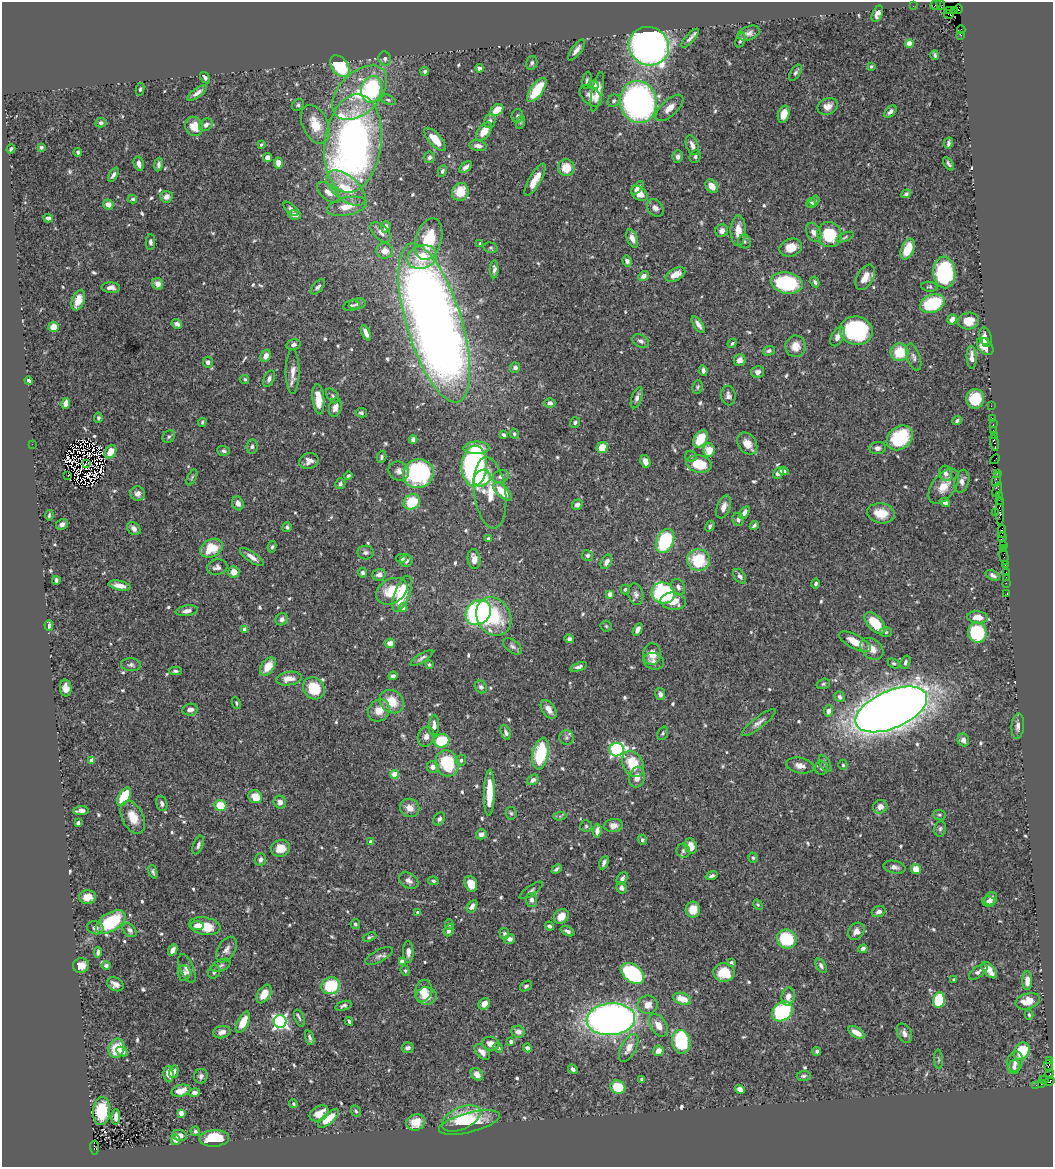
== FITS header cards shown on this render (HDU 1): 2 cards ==
NAXIS1  =                 1051
NAXIS2  =                 1165

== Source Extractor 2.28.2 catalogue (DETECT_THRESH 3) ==
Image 1051 x 1165 px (HDU 1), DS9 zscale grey, 1 PNG px = 1 image px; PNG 1055 x 1169 px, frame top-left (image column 1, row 1165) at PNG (2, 2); each listed source drawn as its Kron ellipse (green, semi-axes under 4 px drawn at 4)
Background 0.706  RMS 0.015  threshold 0.0446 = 3 sigma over >= 5 px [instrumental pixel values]
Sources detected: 657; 8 with non-positive FLUX_AUTO (blend fragments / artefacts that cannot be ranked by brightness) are neither listed nor drawn; of the other 649, the 500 brightest by FLUX_AUTO listed and drawn (149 fainter detections omitted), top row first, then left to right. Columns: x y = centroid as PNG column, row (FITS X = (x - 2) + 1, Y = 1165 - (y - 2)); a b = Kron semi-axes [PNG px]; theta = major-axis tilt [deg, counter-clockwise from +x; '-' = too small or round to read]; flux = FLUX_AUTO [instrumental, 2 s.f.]
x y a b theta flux
935 5 5 3 - 72
941 5 5 3 - 38
913 6 2 2 - 15
959 9 5 3 - 27
949 10 3 3 - 140
954 11 3 2 - 55
877 14 9 5 65 5.5
949 14 5 3 - 390
961 30 4 2 - 32
749 33 11 6 21 4.9
961 35 2 2 - 8.3
690 38 12 4 49 4.3
740 40 8 4 69 2.9
909 44 4 4 - 21
649 46 20 19 - 520
576 50 13 5 53 5.5
935 55 5 3 - 1.9
385 58 7 6 - 3.2
532 63 7 5 75 2.5
340 66 12 8 -54 70
871 67 4 4 - 1.7
479 68 4 3 - 3.6
425 71 4 4 - 2.4
795 73 9 4 57 2.6
205 78 6 4 -56 3.2
587 80 8 4 77 1.8
594 85 4 4 - 8.7
140 89 6 4 80 1.6
372 89 13 10 76 110
537 90 14 6 54 40
597 92 20 5 78 11
197 93 11 4 35 5.1
360 93 33 20 44 54
591 96 13 8 -44 7.1
388 100 8 4 -22 2
614 101 6 5 - 2.2
638 102 21 18 -77 320
298 105 6 5 - 2.1
828 106 10 8 21 7.9
669 108 17 8 43 9.8
497 110 7 5 38 18
890 112 7 4 45 3.8
784 114 9 5 74 11
517 116 7 5 79 2.4
490 121 7 5 73 3.2
521 122 7 4 72 1.6
101 123 6 4 11 2.6
315 124 20 12 -66 22
206 125 7 5 36 3.6
194 126 10 8 -65 16
484 132 10 6 53 13
435 139 14 6 -48 18
353 143 49 28 82 530
948 143 6 3 80 2.6
261 145 4 3 - 1.5
692 145 10 6 -70 6.6
478 146 9 5 -9 4.9
41 147 4 4 - 2.2
11 149 4 3 - 1.8
78 152 4 3 - 2.4
695 156 6 5 - 2.2
430 157 6 5 - 2.6
678 157 6 5 - 3.2
267 158 4 4 - 7.1
278 163 5 4 - 9.8
139 164 7 5 -72 5
159 164 7 4 81 3
949 164 7 3 -55 2.3
466 167 7 4 41 4.2
566 168 8 8 - 19
442 171 6 4 64 2.7
113 175 8 4 62 3.6
535 180 18 6 60 13
712 186 7 5 -52 9.8
346 188 23 12 -40 35
637 188 8 4 47 3.7
328 192 14 7 -40 8.4
460 192 9 8 - 21
639 193 9 6 -36 11
906 194 5 4 - 2.2
166 197 6 6 - 6.6
133 199 4 3 - 2.2
815 201 6 4 56 1.9
811 203 5 4 - 2.4
108 204 5 5 - 7.2
347 206 20 9 13 17
655 208 10 7 -50 4.5
291 209 9 4 -44 2.6
295 215 6 5 - 5.9
48 218 5 4 - 3.1
386 227 6 4 72 4.7
722 231 6 6 - 6.3
738 231 15 7 89 14
381 232 12 7 -44 5.6
814 232 10 7 -62 5.2
829 234 13 12 - 43
845 237 9 3 24 1.6
632 238 9 5 -69 6.3
429 239 21 12 74 37
150 242 7 5 -89 2.9
744 242 7 6 - 2.6
480 244 3 3 - 2.8
491 248 7 5 -16 1.7
791 248 11 9 21 14
908 249 11 6 68 21
385 251 8 8 - 9.6
422 257 15 11 18 28
627 261 5 5 - 3.9
494 269 9 4 89 3
944 272 16 11 -85 110
675 274 10 6 28 11
644 276 5 4 - 6
865 277 14 8 61 12
815 282 6 3 -59 2
787 283 16 10 -10 100
158 284 6 5 - 6.2
318 287 9 5 47 2.7
929 287 8 5 -7 1.7
111 288 9 5 -4 4.9
78 300 11 6 69 12
932 303 13 8 22 66
357 304 8 5 10 3
351 306 8 5 11 2.6
952 319 5 4 - 6
969 321 10 8 10 15
434 323 83 27 -73 1500
177 324 5 4 - 3.6
698 324 10 4 -56 4.7
54 327 5 5 - 17
856 331 16 14 -11 120
366 333 8 4 -68 6.2
838 337 10 6 61 5.9
985 337 10 6 -77 6
641 341 9 6 -26 3.5
986 342 3 2 - 12
732 343 5 3 - 1.6
293 345 7 5 15 2.8
795 346 11 10 - 13
985 346 10 6 -48 15
769 351 6 4 18 2.7
900 352 9 9 - 30
266 356 6 5 - 7.4
914 357 14 6 -72 4.3
972 357 11 5 -87 6.8
740 360 6 6 - 5.4
208 362 5 5 - 3.8
515 368 5 5 - 3.7
703 370 5 4 - 3
293 372 22 7 90 8.7
758 372 6 6 - 4.5
245 379 4 4 - 2
269 379 9 5 66 3.1
29 381 4 3 - 2.1
697 387 7 5 82 1.7
332 396 8 5 -53 2.1
728 396 10 7 -82 4.2
637 398 11 5 70 4
318 399 15 6 -84 19
975 399 10 9 - 42
66 403 5 4 - 11
550 403 5 5 - 4
991 406 2 2 - 17
335 407 9 6 75 8.4
361 413 6 4 -12 2
98 418 5 4 - 2
992 418 3 2 - 23
957 421 5 4 - 2.2
202 422 4 3 - 1.7
575 423 5 5 - 2.1
993 424 2 2 - 23
993 430 2 2 - 27
514 434 5 4 - 2
504 435 4 3 - 1.9
994 435 2 2 - 24
169 437 7 5 44 2.2
900 438 14 11 39 64
413 439 4 4 - 4.4
700 439 9 6 57 31
994 443 8 3 -80 78
32 444 2 2 - 23
747 444 12 9 -54 10
252 446 7 5 82 2.5
476 448 13 6 1 21
602 448 6 5 - 25
877 448 8 6 6 4.6
709 450 7 6 - 17
223 451 6 5 - 2.2
110 452 7 5 58 10
691 456 5 5 - 2
382 457 6 4 72 2.3
995 459 6 2 44 30
309 461 10 8 21 6
645 462 6 5 - 6.2
87 463 4 2 - 1.7
699 464 13 8 -10 29
474 466 20 12 87 320
399 471 10 9 - 5.4
784 471 5 4 - 2.9
778 473 6 4 52 6.3
946 473 8 6 -76 4.2
997 473 2 2 - 12
418 474 15 14 - 110
348 475 4 3 - 1.9
68 476 2 2 - 31
192 477 8 4 63 1.7
501 477 8 6 18 3.8
482 478 9 7 41 15
996 479 7 4 78 55
962 481 11 7 76 4.8
340 484 5 5 - 3
944 486 20 11 53 15
997 490 8 3 70 120
502 492 12 5 -44 21
490 493 36 16 -82 29
138 494 7 7 - 5.1
999 495 4 2 - 130
999 500 3 2 - 29
412 502 8 7 - 34
945 502 5 4 - 4.5
238 503 7 5 -67 4.4
577 505 5 5 - 4.3
724 507 12 6 68 6.7
1000 511 14 3 -90 190
744 512 7 4 58 5.2
881 513 14 10 -9 18
995 513 3 2 - 63
49 515 5 3 - 1.6
738 519 6 5 - 3.9
62 524 6 5 - 4.6
754 525 5 3 - 2.2
710 526 6 4 62 2.5
287 527 5 4 - 2.4
134 529 7 5 -46 5.1
1002 531 6 3 -89 110
1002 537 5 4 - 74
488 539 4 4 - 2.7
665 541 12 8 65 80
1003 545 2 2 - 46
272 547 6 4 77 1.6
211 548 12 8 29 28
1004 549 4 3 - 70
366 552 8 7 - 3.1
587 555 5 5 - 2.7
1004 556 9 3 -82 110
252 557 14 5 -35 6.3
401 558 5 4 - 3.2
474 559 10 6 -82 8.3
699 560 11 11 - 49
406 561 6 6 - 3.1
606 562 8 5 63 5
1005 565 3 2 - 18
217 567 10 7 11 4.6
234 572 5 5 - 9.8
1006 572 3 2 - 47
363 573 5 4 - 3.7
379 575 6 6 - 4.7
993 575 7 4 -29 3.3
740 576 8 5 -54 4.1
1006 577 2 2 - 8
56 580 4 3 - 2.7
1006 583 2 2 - 21
816 584 5 4 - 2.5
120 586 11 4 -11 8
678 587 8 6 -64 3.8
625 590 5 4 - 1.9
392 591 16 12 30 29
663 593 12 10 -24 120
402 594 19 7 70 38
610 594 4 3 - 8.1
636 594 11 7 -78 4.3
1007 594 2 2 - 8.3
673 601 13 8 -7 16
403 608 4 4 - 4.9
187 611 11 5 9 5.8
478 612 14 11 45 220
494 616 20 16 -59 52
978 617 10 6 -4 11
282 619 6 6 - 4.7
875 623 13 7 -47 30
49 625 5 4 - 3.8
606 626 5 5 - 1.6
245 629 4 4 - 12
638 630 7 4 59 5.6
886 632 6 5 - 1.9
977 633 10 9 - 62
569 639 5 4 - 2.6
855 642 17 7 -28 15
390 643 5 4 - 8.8
512 646 10 6 -37 3.3
872 649 13 9 -40 9.5
652 654 11 9 87 11
422 658 13 4 32 3.5
654 661 10 8 -20 4.1
905 662 7 5 72 3.1
894 663 6 4 -28 1.7
131 665 10 6 -7 3.1
429 665 4 4 - 1.8
268 666 10 6 55 16
579 667 9 4 20 3.2
175 671 6 3 -1 1.9
393 676 4 4 - 2.8
289 679 13 6 8 11
823 684 7 5 16 1.7
481 687 6 5 - 2.9
66 688 8 6 -85 7.5
314 688 12 10 -48 36
660 694 6 5 - 4.6
840 697 5 5 - 3.3
392 702 13 11 -39 21
236 703 6 3 -67 1.5
549 709 10 6 -56 8
891 709 38 18 23 2100
190 710 8 6 8 6.7
379 710 12 10 50 12
828 711 5 4 - 4.8
759 722 21 5 37 5.7
434 726 10 5 88 6.3
1018 726 12 6 85 5.3
506 732 7 5 -70 3
663 733 7 5 69 1.9
426 737 10 8 69 5.7
566 738 7 7 - 2.8
963 740 6 5 - 5.9
442 741 8 6 9 36
617 750 7 6 - 190
541 754 16 7 78 57
92 760 4 3 - 6.1
461 760 5 5 - 2.5
447 763 13 11 -73 56
633 764 14 10 -61 29
825 764 9 5 -60 3
843 765 5 4 - 1.7
800 766 14 7 -10 7
433 767 6 6 - 5.4
821 768 7 6 - 2.5
394 774 4 4 - 26
637 777 10 7 78 8.6
533 780 6 4 35 4.5
489 793 23 5 89 26
124 797 10 5 60 47
255 797 7 6 - 17
280 802 6 6 - 4.9
162 803 8 5 -72 3.4
220 806 6 5 - 25
880 807 7 6 - 6.8
410 808 10 9 - 8.8
81 811 8 4 5 4.4
511 813 6 5 - 1.7
939 815 6 5 - 1.6
560 816 6 4 3 1.7
133 817 17 10 -64 19
439 819 7 5 55 2.7
78 823 4 3 - 4.3
613 825 9 6 6 5.9
586 826 6 6 - 1.6
940 829 8 6 80 2.4
597 831 7 4 85 5.9
481 834 5 5 - 5.7
642 840 5 4 - 2.2
371 842 4 3 - 8.9
198 845 10 5 70 3.2
691 846 8 6 -74 12
281 848 9 8 - 11
683 851 7 6 - 2.6
753 858 5 4 - 1.8
260 859 6 5 - 3.7
604 863 7 4 65 3.6
894 867 11 6 -11 4.3
557 869 5 3 - 2.1
916 869 5 5 - 15
153 872 7 4 -71 2.2
712 876 6 3 20 2.2
622 879 7 5 52 2.8
409 881 10 7 -31 4.8
433 881 5 4 - 1.8
471 884 8 6 -70 15
621 888 5 5 - 3.9
531 890 13 4 34 2.9
87 897 8 7 - 11
991 899 7 6 - 5.1
531 900 7 6 - 4.2
988 901 6 5 - 4.8
758 905 5 4 - 1.6
472 906 6 5 - 5.7
693 910 8 7 - 15
418 912 3 3 - 2.3
879 912 7 5 23 3.6
561 916 8 6 43 12
111 922 17 9 32 72
355 924 5 4 - 2.1
449 924 5 4 - 1.7
197 926 6 4 -4 4
205 926 16 8 -10 24
549 926 5 3 - 2.6
95 928 8 6 -13 3.8
130 930 8 5 -44 4.2
449 930 6 5 - 5.8
568 931 7 4 -25 3.5
856 931 9 7 52 6.7
504 934 6 4 -79 2.2
369 937 7 4 19 1.7
510 939 5 4 - 3.9
787 939 10 9 - 59
863 949 5 4 - 3.1
173 950 6 4 64 5.8
226 950 14 8 59 5.9
98 952 5 4 - 2.9
408 952 11 5 -89 5.1
379 956 15 6 28 4.2
402 961 4 4 - 11
731 962 4 3 - 1.5
106 965 5 4 - 3
221 965 10 5 25 2.9
81 966 8 7 - 8.2
821 966 8 5 -59 2.7
187 969 15 6 -67 6.4
989 970 10 5 -49 10
405 971 5 4 - 1.5
214 972 7 6 - 2.8
724 972 11 9 -7 26
978 972 11 5 36 4.3
184 973 7 6 - 3.2
632 973 13 8 -39 120
954 980 3 3 - 2.1
1027 981 9 5 89 10
115 984 8 6 -27 5.8
331 986 9 8 - 53
526 986 7 4 35 2.2
423 991 11 8 77 14
264 994 10 6 56 14
426 996 10 8 -6 13
788 997 9 6 78 6.8
682 999 9 5 -21 16
939 1000 8 5 79 61
1028 1001 12 7 17 19
484 1004 6 5 - 8.7
648 1005 10 9 - 10
343 1006 8 4 18 2.6
783 1011 11 9 40 93
1029 1015 5 4 - 2
299 1018 9 4 -69 2.5
611 1019 24 16 5 630
280 1021 6 6 - 270
349 1021 4 3 - 2.7
243 1022 12 5 63 16
658 1025 12 8 -58 11
222 1032 9 6 12 5.5
518 1032 7 6 - 5.3
857 1033 9 5 -32 9.7
904 1033 10 6 -61 5.1
310 1038 7 4 -72 2.6
511 1041 3 3 - 4.7
681 1042 12 9 -80 82
491 1044 8 7 - 7.9
116 1048 10 8 72 27
407 1048 6 5 - 3.9
498 1048 5 4 - 1.9
527 1048 4 4 - 3.4
629 1048 15 7 62 10
122 1051 6 4 -28 3.5
658 1051 6 5 - 7.9
817 1051 4 3 - 2.5
1022 1051 9 7 59 37
482 1052 9 6 -47 5.6
939 1059 10 3 -86 1.7
1015 1061 10 8 76 6
1049 1061 2 2 - 5.9
1048 1066 6 4 -82 140
1014 1067 7 5 74 3.6
573 1069 5 4 - 2.9
174 1072 6 4 75 4.5
169 1074 8 5 -86 13
477 1074 7 5 -42 7.7
1049 1074 5 2 - 21
201 1076 7 6 - 3.2
804 1076 7 5 6 2.7
642 1079 3 3 - 1.8
1044 1080 5 4 - 38
1049 1081 6 3 35 75
1041 1084 3 2 - 13
1036 1085 2 2 - 12
618 1087 7 6 - 37
740 1089 5 4 - 7.4
181 1091 9 5 17 12
195 1093 5 4 - 9.1
294 1104 4 4 - 1.5
102 1111 14 8 87 36
356 1111 6 4 -61 1.9
181 1113 4 4 - 11
319 1113 10 7 30 11
116 1117 8 4 88 5.6
329 1118 13 5 40 20
461 1118 21 11 25 41
416 1122 9 8 - 12
469 1123 31 9 14 29
195 1131 5 4 - 2.2
180 1135 7 5 -10 5
214 1138 15 8 4 31
175 1140 5 4 - 7.3
94 1148 7 4 -87 310
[149 fainter detections neither listed nor drawn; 8 non-positive-flux detections neither listed nor drawn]